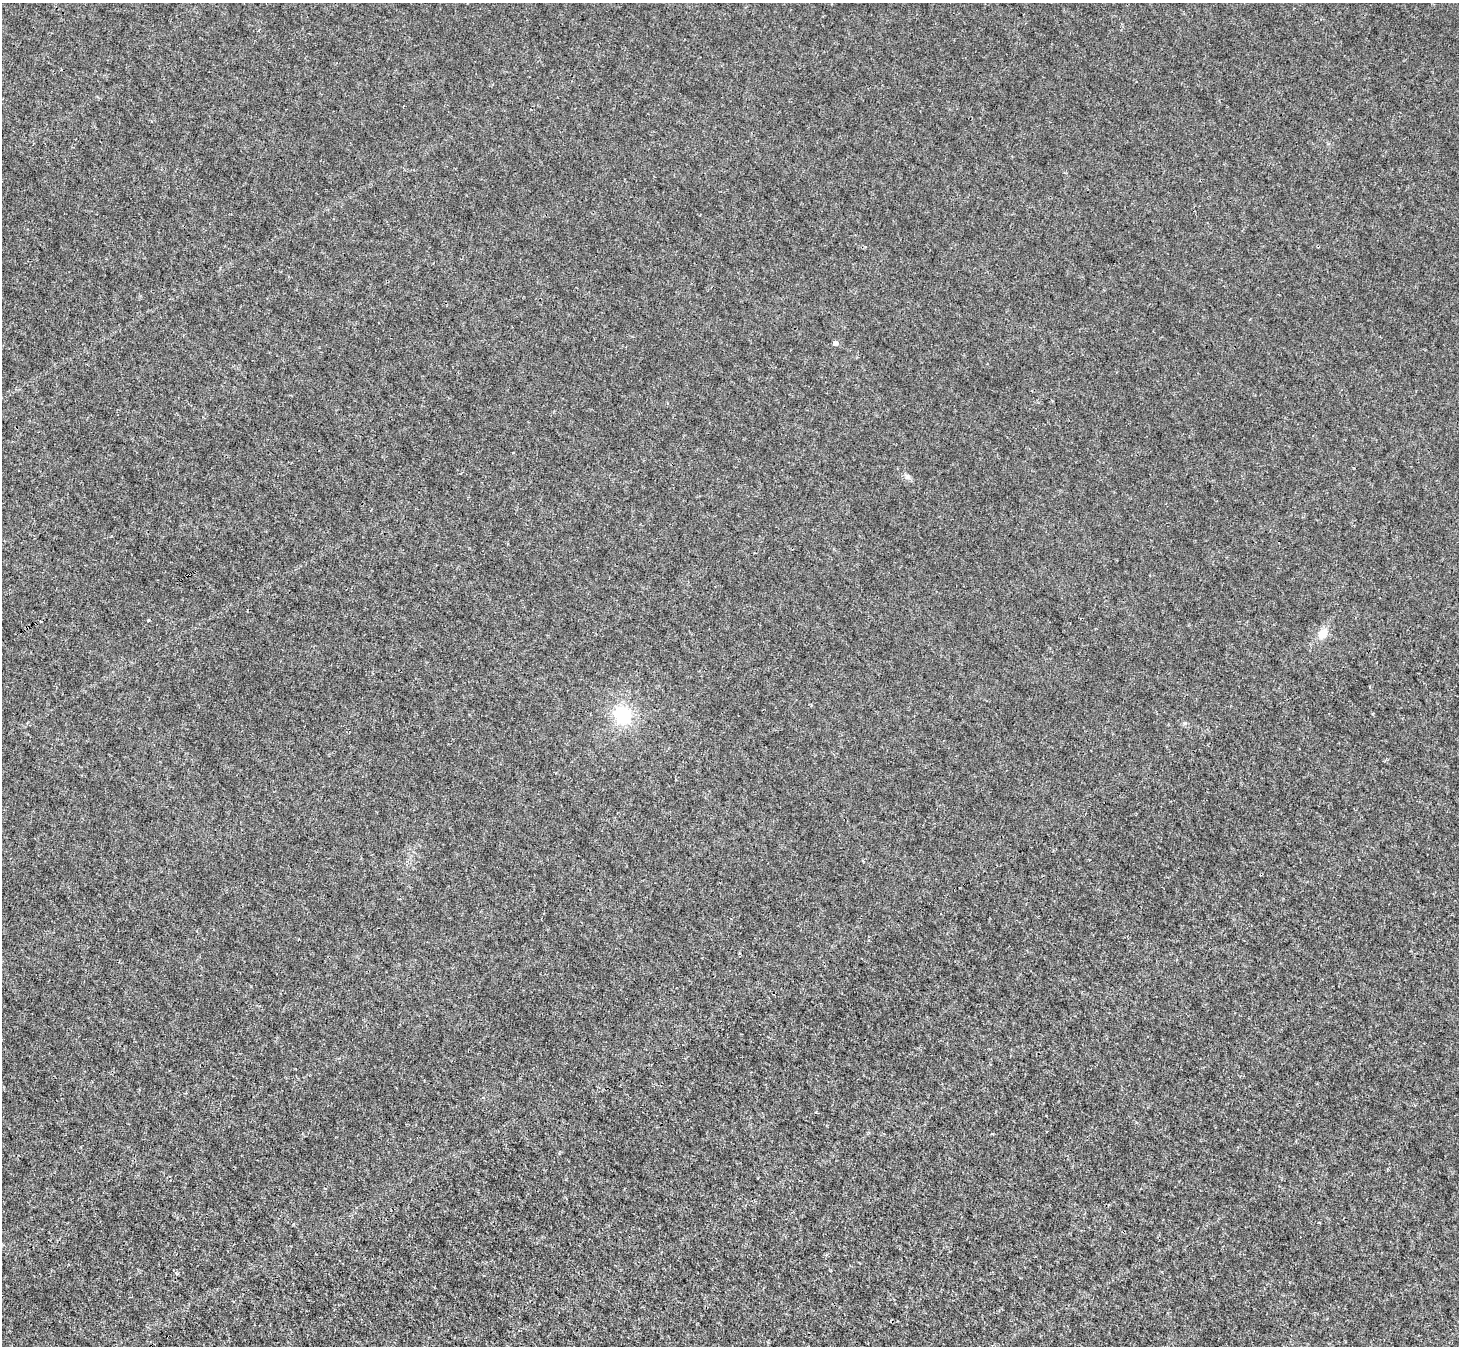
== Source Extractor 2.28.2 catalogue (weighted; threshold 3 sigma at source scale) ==
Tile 7 of 4 x 4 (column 3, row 2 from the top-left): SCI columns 2918-4374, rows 2981-4324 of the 5832 x 5824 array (HDU 1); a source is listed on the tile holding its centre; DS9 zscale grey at full resolution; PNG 1461 x 1348 px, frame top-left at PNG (2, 3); no overlay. Shown black and unused: <1% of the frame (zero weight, under 3 of 4 exposures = <1% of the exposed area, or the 3 px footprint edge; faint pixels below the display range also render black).
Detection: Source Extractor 2.28.2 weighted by HDU 2 'WHT'; one run over the whole footprint, this tile lists its part. Background 6.02e-04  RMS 0.0023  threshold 0.0104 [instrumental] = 3 sigma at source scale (4.5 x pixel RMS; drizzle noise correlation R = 1.50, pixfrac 1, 0.05/0.05 arcsec/px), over >= 5 px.
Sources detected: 3; all 3 listed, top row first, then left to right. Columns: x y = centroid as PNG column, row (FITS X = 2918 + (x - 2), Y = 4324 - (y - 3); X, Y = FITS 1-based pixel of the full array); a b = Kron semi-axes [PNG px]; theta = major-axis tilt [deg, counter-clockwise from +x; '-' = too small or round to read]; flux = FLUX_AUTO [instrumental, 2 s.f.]
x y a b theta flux
835 343 4 4 - 1.5
1323 634 13 10 58 2.3
623 715 20 18 -73 9.4